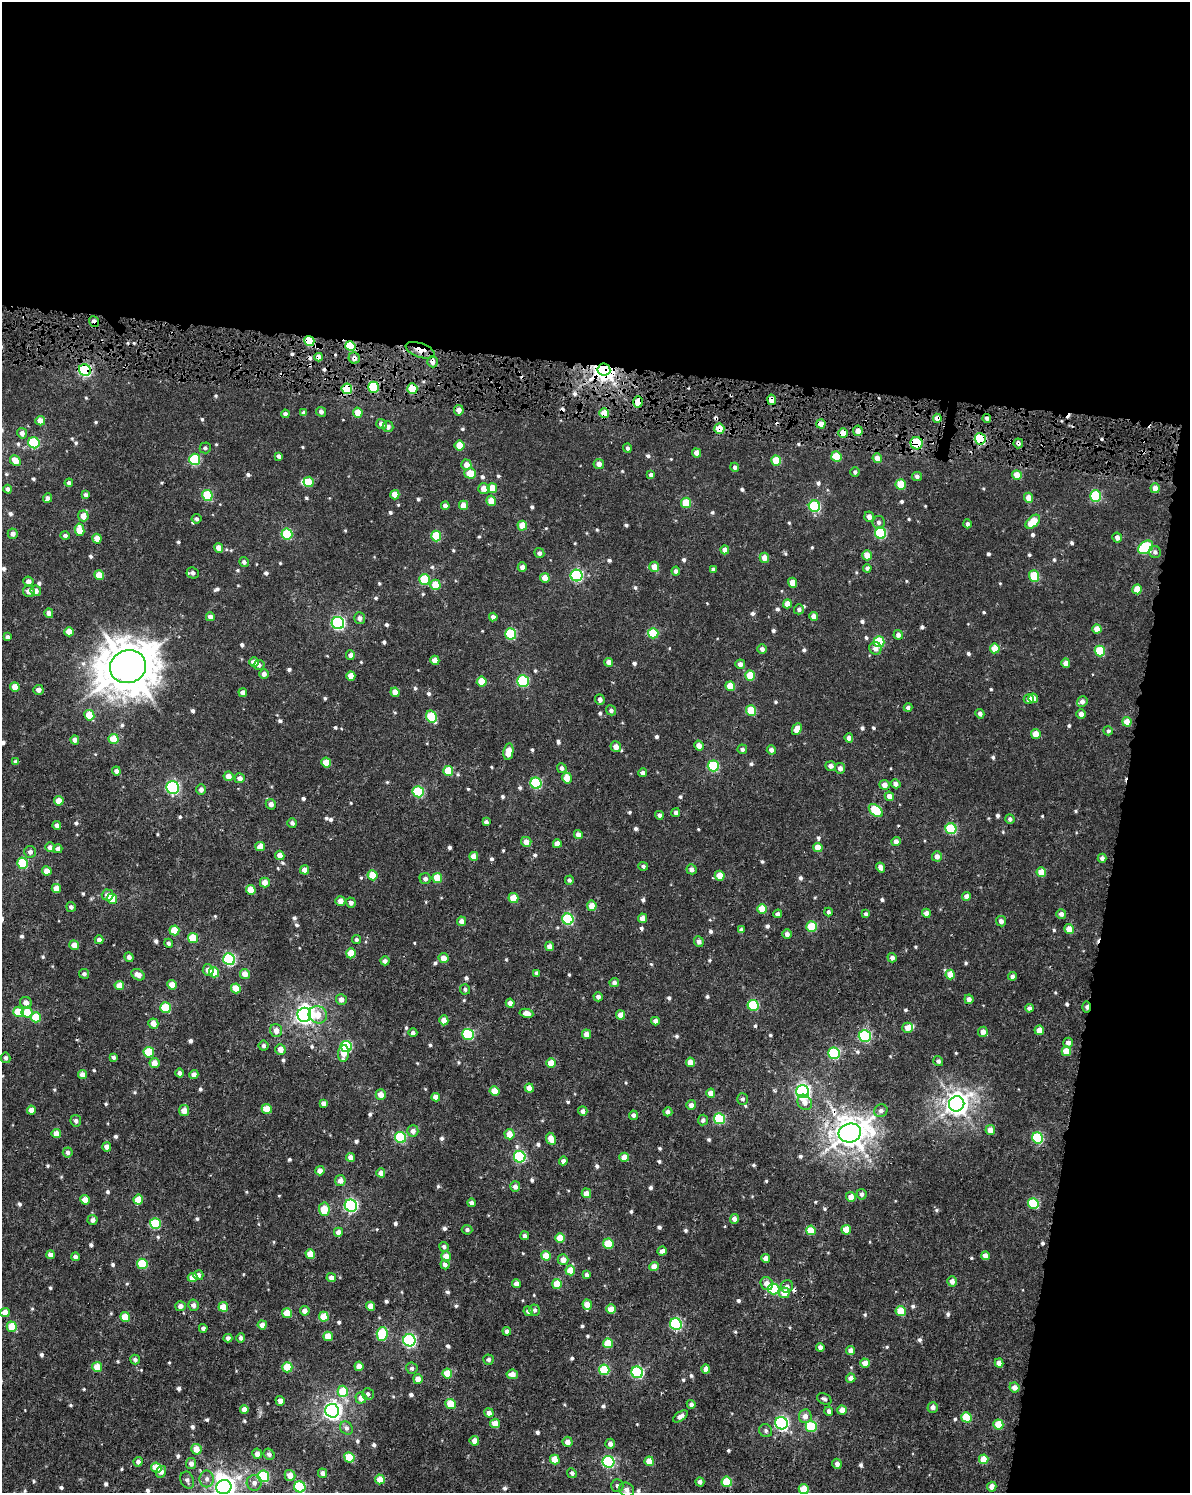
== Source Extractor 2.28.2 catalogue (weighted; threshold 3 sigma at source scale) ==
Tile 4 of 4 x 3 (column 4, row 1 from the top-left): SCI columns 3587-4774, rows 3324-4814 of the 4789 x 5100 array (HDU 1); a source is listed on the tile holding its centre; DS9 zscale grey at full resolution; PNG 1192 x 1495 px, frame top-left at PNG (2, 2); each listed source drawn as its Kron ellipse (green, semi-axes under 4 px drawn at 4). Shown black and unused: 31% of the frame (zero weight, under 4 of 7 exposures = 4% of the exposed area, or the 3 px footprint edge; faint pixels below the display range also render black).
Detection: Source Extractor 2.28.2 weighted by HDU 2 'WHT'; one run over the whole footprint, this tile lists its part. Background 4.71e-04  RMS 0.001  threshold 0.0042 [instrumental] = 3 sigma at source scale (4.09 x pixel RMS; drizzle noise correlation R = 1.36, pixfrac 0.8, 0.0396/0.0396 arcsec/px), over >= 5 px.
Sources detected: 789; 1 inside a brighter object's white glare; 12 cosmic-ray / hot-pixel residue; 1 long thin detection or spike segment (spike, bleed or trail) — neither listed nor drawn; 3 inside a brighter listed object's ellipse — not listed separately; of the other 772, all 500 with FLUX_AUTO >= 0.229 (the completeness limit of this list) listed and drawn (272 fainter detections not listed), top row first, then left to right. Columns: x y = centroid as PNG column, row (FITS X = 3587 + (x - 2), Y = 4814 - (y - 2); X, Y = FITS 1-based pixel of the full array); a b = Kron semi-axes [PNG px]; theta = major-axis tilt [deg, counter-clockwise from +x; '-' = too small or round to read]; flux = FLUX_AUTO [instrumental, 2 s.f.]
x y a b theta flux
94 321 6 4 -53 0.49
309 341 5 5 - 4.1
350 346 5 4 - 4.5
420 350 15 7 -19 1.2
319 357 4 4 - 0.58
354 358 6 5 - 0.52
432 362 5 5 - 0.54
85 370 6 5 - 15
604 370 6 6 - 91
373 387 5 5 - 5.5
347 389 5 5 - 3.4
412 389 5 5 - 3.4
772 400 5 4 - 1
638 402 6 5 - 2
459 410 5 5 - 0.53
321 412 5 4 - 0.32
304 413 4 4 - 0.35
358 413 5 4 - 1.4
604 413 5 5 - 1.7
285 414 4 4 - 0.29
937 418 4 4 - 0.76
987 418 4 4 - 0.26
40 421 5 4 - 0.8
381 424 5 5 - 0.52
821 424 5 4 - 0.99
388 427 5 5 - 0.42
719 429 5 5 - 1.7
858 431 5 5 - 0.73
22 433 5 5 - 0.41
843 433 5 4 - 1.4
980 439 5 5 - 7.9
34 443 6 5 - 6.6
917 443 6 6 - 7.3
1018 443 5 5 - 0.33
460 446 5 5 - 2
205 448 5 5 - 0.23
627 448 4 4 - 0.23
696 453 4 4 - 0.67
279 456 4 3 - 0.29
836 457 5 5 - 2.9
877 458 5 4 - 0.93
195 459 6 5 - 5.9
15 461 6 5 - 1.1
776 461 5 5 - 2.2
599 464 5 5 - 0.56
466 465 5 5 - 0.82
735 467 4 4 - 0.25
855 472 5 4 - 0.23
470 473 6 5 - 1.6
651 475 4 4 - 0.39
1017 475 5 4 - 1.3
917 476 5 4 - 0.31
309 482 5 5 - 1.7
69 483 4 4 - 0.27
901 484 5 5 - 2.7
492 488 5 4 - 1.4
1155 488 5 4 - 0.77
8 489 4 4 - 0.32
484 489 6 5 - 0.84
86 495 4 4 - 0.3
207 495 5 5 - 4.6
395 495 5 4 - 1.1
1096 496 6 5 - 6.8
47 498 5 4 - 0.39
1028 498 5 4 - 0.81
491 501 5 4 - 1.1
686 503 5 5 - 2.4
463 505 4 4 - 0.97
445 506 4 4 - 0.42
814 506 6 5 - 7.6
83 516 5 5 - 0.98
869 517 5 5 - 0.59
196 519 5 4 - 0.24
879 522 6 6 - 0.3
1033 522 8 5 43 2.3
967 524 4 4 - 0.29
522 526 5 4 - 1.6
80 530 6 4 -81 1.5
881 533 6 5 - 7.5
13 534 5 5 - 0.36
287 534 5 5 - 6
65 536 4 4 - 0.25
436 536 5 5 - 3.4
1117 538 5 5 - 0.51
97 539 5 4 - 1.2
1146 547 8 6 36 8.2
219 548 5 4 - 0.72
725 550 4 4 - 0.51
1155 552 6 5 - 0.28
539 553 5 5 - 0.35
867 555 5 4 - 1.4
764 558 5 4 - 0.79
244 562 5 4 - 0.27
522 567 5 4 - 0.46
654 567 5 5 - 1
867 568 4 4 - 0.25
713 569 4 3 - 0.24
676 571 4 4 - 0.28
193 573 6 5 - 0.31
99 575 5 4 - 1.3
577 575 6 6 - 12
1034 576 5 5 - 4
545 578 5 4 - 0.95
425 580 5 5 - 4
28 582 5 5 - 0.56
792 583 5 4 - 1.1
435 585 5 5 - 2.1
1137 589 5 4 - 1.9
29 591 6 5 - 0.56
36 591 5 5 - 0.47
787 604 4 4 - 1.1
799 609 5 5 - 0.27
49 613 5 4 - 0.42
814 616 4 4 - 0.69
210 617 4 4 - 0.52
493 617 4 4 - 0.41
360 618 6 5 - 0.36
338 623 6 6 - 16
1097 629 4 4 - 0.95
69 632 5 4 - 1.1
653 633 5 5 - 3.6
511 634 5 5 - 6.6
898 635 5 4 - 0.36
8 637 4 4 - 0.23
879 642 5 5 - 4.8
875 648 6 6 - 0.59
995 648 5 5 - 1.9
762 649 5 5 - 0.39
1100 651 5 5 - 3.8
350 655 4 4 - 0.39
435 660 4 4 - 0.86
254 662 5 4 - 0.89
609 662 4 4 - 0.61
1066 663 4 4 - 0.72
740 664 5 5 - 0.52
259 665 5 5 - 0.3
128 667 18 16 15 350
264 674 5 4 - 0.47
351 676 5 4 - 1.1
750 676 5 5 - 2
523 681 6 6 - 8.1
482 682 5 5 - 2
730 686 5 4 - 1.6
15 687 5 4 - 0.89
38 690 5 5 - 0.44
243 692 4 4 - 0.5
395 692 4 4 - 0.9
1033 698 5 4 - 0.8
600 699 5 4 - 0.34
1029 699 5 5 - 0.46
1082 702 5 5 - 0.43
908 708 4 4 - 0.27
611 710 5 5 - 0.27
751 711 5 5 - 2.8
980 714 5 4 - 0.36
1081 714 5 4 - 0.57
89 715 5 5 - 1.9
431 717 6 5 - 4.1
1127 722 5 4 - 1.2
797 729 6 4 64 1
1108 731 5 4 - 0.27
1036 734 5 4 - 1.1
849 738 4 4 - 0.37
114 739 5 5 - 2.2
75 740 4 4 - 0.49
699 746 5 4 - 0.57
616 747 5 5 - 0.77
742 749 5 5 - 0.25
771 750 4 4 - 0.43
508 752 8 5 80 1.5
16 762 4 4 - 0.33
326 762 5 4 - 1.4
713 766 5 5 - 6.4
830 766 5 5 - 0.46
562 768 5 4 - 0.31
840 768 5 5 - 0.42
116 771 4 4 - 0.36
448 771 5 5 - 2.5
642 773 4 4 - 0.36
229 776 5 5 - 0.73
240 778 5 5 - 0.5
567 778 5 4 - 1.4
536 783 6 5 - 6.7
895 784 5 4 - 0.43
884 785 5 5 - 0.64
173 788 6 6 - 16
201 789 5 5 - 0.4
418 792 5 5 - 6.7
889 796 5 4 - 0.68
59 801 5 4 - 1.1
271 804 5 5 - 0.41
876 810 8 5 -41 3.8
676 813 4 4 - 0.29
659 815 4 4 - 0.3
1010 819 5 4 - 0.29
486 822 4 4 - 0.27
292 823 5 4 - 0.29
57 825 4 4 - 0.4
951 829 5 5 - 6.1
578 835 5 4 - 0.64
896 841 4 4 - 0.6
526 842 5 5 - 0.71
557 844 4 4 - 0.62
50 847 5 5 - 0.47
260 847 5 4 - 0.92
818 848 5 4 - 1.3
58 849 4 4 - 0.35
30 852 6 6 - 0.41
280 855 5 4 - 0.72
474 856 4 4 - 1
937 856 5 5 - 0.61
1102 858 4 4 - 0.33
23 863 5 5 - 4.9
643 866 5 4 - 0.23
881 867 5 4 - 0.51
691 869 5 5 - 0.44
305 870 5 4 - 0.89
47 871 5 4 - 1
1041 872 5 4 - 1.8
373 875 5 5 - 1.9
720 876 5 5 - 1.4
437 878 5 4 - 1.7
425 879 5 5 - 0.3
569 880 4 4 - 0.23
265 883 5 5 - 0.78
56 889 4 4 - 1
251 890 5 4 - 1.5
107 895 6 5 - 0.56
966 896 4 4 - 0.53
513 898 5 5 - 1.8
112 899 5 5 - 2.3
340 901 5 5 - 0.68
351 903 5 4 - 0.39
592 906 5 5 - 0.97
71 907 5 5 - 0.29
762 909 5 4 - 1.8
828 912 4 3 - 0.24
926 913 4 4 - 0.6
778 914 4 4 - 0.25
865 914 4 3 - 0.27
1061 914 5 5 - 0.37
643 918 5 4 - 0.7
568 919 6 5 - 6.9
461 921 5 4 - 0.56
1001 921 5 5 - 0.38
812 927 5 5 - 3.2
1069 929 5 4 - 1.1
174 930 5 5 - 2.3
741 930 4 4 - 0.26
787 934 5 4 - 0.38
193 938 5 5 - 2.3
356 939 4 4 - 0.24
99 940 4 4 - 0.37
699 942 5 5 - 0.43
169 943 4 4 - 0.24
74 945 5 4 - 0.75
550 946 5 4 - 0.72
351 953 5 5 - 1.7
129 957 5 4 - 0.39
444 958 5 5 - 0.83
892 958 5 4 - 0.35
229 959 6 5 - 11
385 961 4 4 - 0.38
208 970 6 5 - 0.54
214 972 5 5 - 1.9
537 973 4 3 - 0.27
84 974 5 5 - 0.25
245 974 5 5 - 0.89
138 975 7 5 -28 0.66
950 975 5 4 - 1.3
1012 976 4 4 - 0.37
614 982 5 4 - 0.35
119 985 5 4 - 1.4
172 985 5 4 - 1.2
236 988 5 5 - 1.6
465 989 5 5 - 0.23
598 997 4 4 - 0.33
341 999 5 5 - 0.65
969 999 5 4 - 0.41
26 1003 6 5 - 0.66
510 1003 4 4 - 0.52
753 1005 5 5 - 6
1086 1007 5 3 - 0.29
165 1008 5 5 - 3.7
1029 1008 4 4 - 0.38
18 1012 5 5 - 2.6
27 1012 5 5 - 1.7
526 1013 7 4 -9 0.74
304 1015 7 7 - 50
318 1015 9 8 - 1.3
621 1015 5 4 - 0.78
36 1017 5 5 - 2.6
444 1020 5 4 - 0.88
655 1021 4 4 - 0.47
153 1023 5 5 - 0.82
908 1028 5 5 - 0.92
276 1030 6 6 - 0.67
1039 1030 4 4 - 1.2
983 1032 5 5 - 0.62
413 1033 4 4 - 0.28
468 1034 6 5 - 7.8
586 1034 5 4 - 0.52
865 1036 6 5 - 11
1068 1043 5 4 - 0.46
264 1046 5 5 - 0.24
346 1047 6 5 - 7.7
280 1049 5 5 - 0.84
1066 1051 5 5 - 1.6
149 1052 5 5 - 3.6
344 1053 8 5 83 0.96
834 1053 6 5 - 7.1
113 1057 4 4 - 0.28
6 1058 5 4 - 0.26
938 1061 5 4 - 0.26
690 1062 4 4 - 1
154 1063 5 5 - 0.92
551 1063 5 4 - 1.4
180 1073 4 4 - 0.32
194 1074 4 4 - 0.47
82 1075 4 4 - 0.67
529 1088 5 4 - 1
495 1091 5 4 - 1.5
802 1092 6 6 - 27
711 1093 4 4 - 0.93
381 1094 5 5 - 0.83
436 1097 4 4 - 0.69
743 1099 6 5 - 0.25
805 1102 8 6 -54 0.6
324 1103 4 4 - 0.43
957 1104 8 7 - 74
691 1105 5 5 - 0.47
267 1109 5 4 - 1.3
32 1110 4 4 - 0.82
184 1111 5 5 - 0.91
583 1111 5 4 - 0.42
881 1111 7 6 - 0.34
668 1112 4 4 - 0.43
633 1115 5 4 - 0.28
719 1119 5 5 - 6.5
703 1120 5 5 - 0.26
76 1121 6 5 - 0.27
990 1130 5 4 - 0.88
413 1131 5 5 - 0.54
850 1133 11 9 14 140
56 1134 5 4 - 0.85
509 1134 5 5 - 1.1
400 1138 6 5 - 7.1
1037 1138 6 5 - 6.7
551 1139 6 4 -65 1.1
107 1147 4 4 - 0.61
68 1152 5 5 - 0.31
351 1157 4 4 - 0.75
520 1157 6 5 - 9.4
624 1157 5 4 - 1.1
563 1161 4 4 - 0.35
320 1171 5 4 - 0.62
381 1173 4 4 - 0.72
340 1180 5 5 - 0.57
515 1187 5 5 - 0.46
586 1193 5 4 - 0.86
861 1194 5 5 - 0.29
851 1197 5 5 - 0.91
138 1199 5 5 - 1.4
85 1200 5 4 - 1.2
471 1203 4 4 - 0.33
1033 1204 5 5 - 5.3
351 1206 6 6 - 16
324 1209 7 5 -87 2
734 1219 5 4 - 0.52
93 1220 5 5 - 0.33
155 1224 5 5 - 5.3
467 1230 5 5 - 0.25
811 1230 5 4 - 1.8
846 1230 5 5 - 1.7
338 1232 4 4 - 0.58
525 1236 4 4 - 0.29
560 1238 5 4 - 1.7
608 1244 5 5 - 3
444 1247 5 4 - 0.24
662 1251 5 4 - 0.42
310 1254 5 4 - 1.5
50 1255 4 4 - 0.61
446 1256 5 5 - 1
546 1256 5 4 - 1.5
985 1256 4 4 - 0.69
75 1257 4 4 - 0.3
766 1258 4 4 - 0.53
563 1260 5 5 - 0.75
142 1264 5 5 - 3.9
445 1265 5 4 - 0.38
654 1266 4 4 - 0.93
570 1270 5 5 - 1.7
198 1275 5 5 - 0.35
587 1275 4 4 - 0.29
192 1277 5 4 - 1.1
331 1278 5 4 - 0.54
952 1281 5 5 - 0.55
516 1284 4 4 - 0.69
557 1284 5 5 - 2.1
767 1284 7 6 - 0.87
787 1286 6 6 - 0.39
774 1289 6 5 - 5.6
784 1293 5 5 - 1.4
587 1304 5 4 - 1.1
193 1305 5 5 - 0.42
180 1306 5 5 - 0.48
371 1306 5 4 - 0.83
223 1307 5 4 - 1.7
611 1309 5 4 - 1.3
535 1310 5 5 - 0.24
305 1311 5 5 - 0.54
528 1311 5 4 - 0.35
901 1311 5 5 - 2.2
5 1312 5 4 - 1
287 1313 5 5 - 2
125 1317 5 4 - 1.8
324 1317 5 5 - 1.6
676 1324 6 5 - 9.2
262 1325 4 4 - 0.62
12 1327 5 5 - 2.2
203 1328 4 4 - 0.33
507 1331 4 4 - 0.3
382 1334 7 5 86 5
328 1336 5 4 - 1.3
228 1338 4 4 - 0.33
241 1338 5 4 - 0.32
409 1340 6 6 - 15
608 1343 5 5 - 2.5
820 1347 4 4 - 0.45
851 1351 4 4 - 0.63
135 1360 5 4 - 0.25
488 1360 5 5 - 0.25
865 1363 5 4 - 1
999 1363 4 4 - 0.74
359 1366 4 4 - 0.8
97 1367 5 4 - 1.8
287 1367 5 5 - 3.1
412 1368 5 5 - 0.27
706 1369 4 4 - 0.78
604 1370 5 5 - 3.6
637 1372 6 5 - 10
447 1374 5 5 - 2.1
512 1374 6 4 -8 0.67
851 1378 4 4 - 0.6
418 1379 5 4 - 0.8
1014 1387 5 5 - 0.66
343 1391 5 5 - 3.1
368 1394 6 6 - 0.24
361 1398 6 5 - 0.62
824 1399 8 5 -29 0.24
280 1401 5 4 - 0.48
450 1404 5 5 - 1.6
691 1404 4 4 - 0.32
933 1407 5 5 - 0.46
244 1409 4 4 - 0.62
842 1410 5 4 - 0.82
332 1411 7 7 - 43
829 1411 4 4 - 0.36
489 1413 5 4 - 0.53
680 1416 8 4 35 0.4
805 1416 7 6 - 0.61
966 1417 5 5 - 2.8
495 1423 5 4 - 1.2
781 1423 6 6 - 20
998 1424 5 5 - 2.2
811 1426 5 5 - 4.3
346 1428 7 6 - 0.31
766 1431 7 6 - 0.24
474 1441 5 4 - 0.75
568 1442 5 5 - 0.59
610 1444 5 5 - 0.43
196 1449 5 5 - 1.1
257 1454 5 4 - 0.61
269 1454 6 5 - 0.36
349 1457 5 5 - 3.3
984 1459 5 4 - 1.5
555 1460 5 4 - 1.8
649 1461 5 4 - 1.3
138 1462 5 4 - 0.39
608 1462 6 5 - 10
191 1463 5 5 - 0.5
837 1464 5 4 - 0.4
156 1468 5 5 - 2.1
161 1472 6 5 - 0.47
322 1473 5 4 - 0.36
572 1473 5 4 - 0.28
290 1475 5 5 - 1.1
263 1476 6 5 - 8.2
207 1479 8 7 - 0.41
380 1479 5 5 - 1.1
187 1480 9 6 -69 0.33
700 1482 5 4 - 0.35
727 1482 5 5 - 3.3
254 1483 8 7 - 0.45
617 1486 6 6 - 0.26
224 1487 8 7 - 64
300 1487 6 5 - 7.5
992 1487 5 4 - 0.55
804 1489 5 5 - 2.3
627 1490 8 7 - 0.45
Overlapping masked pixels (flux is a lower limit): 26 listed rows (the first 20) at x y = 94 321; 309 341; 350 346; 420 350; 319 357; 354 358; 432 362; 85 370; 604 370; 373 387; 347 389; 412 389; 772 400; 638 402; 604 413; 937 418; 987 418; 821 424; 719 429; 843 433
Isophote crosses this tile's border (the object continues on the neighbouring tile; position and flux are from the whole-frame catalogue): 2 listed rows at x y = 224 1487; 804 1489